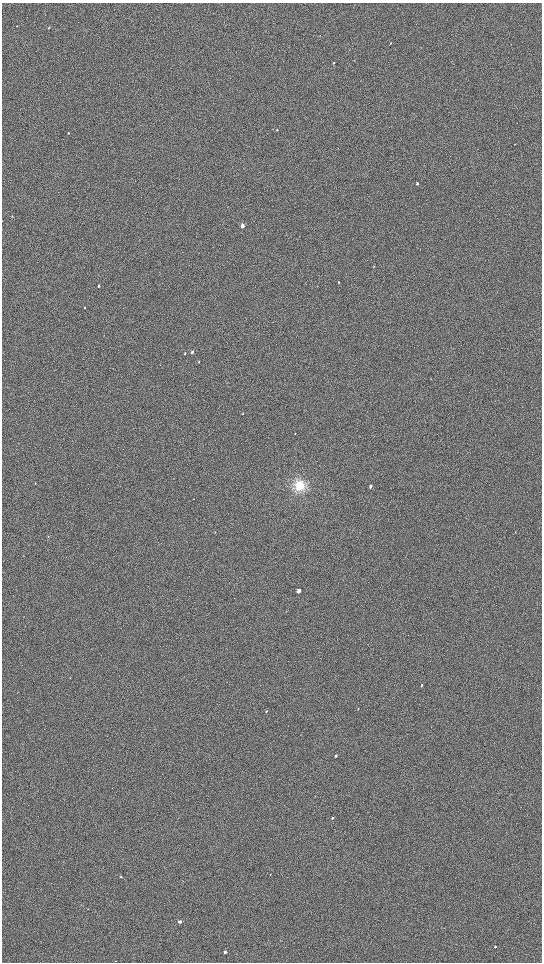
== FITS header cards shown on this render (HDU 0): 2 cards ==
NAXIS1  =                 1080 / length of data axis 1
NAXIS2  =                 1920 / length of data axis 2

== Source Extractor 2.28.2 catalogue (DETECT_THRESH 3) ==
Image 1080 x 1920 px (HDU 0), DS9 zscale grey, zoomed out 1/2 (1 PNG px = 2 x 2 image px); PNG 544 x 964 px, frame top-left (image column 1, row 1919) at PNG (2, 3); no overlay
Background 899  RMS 120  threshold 366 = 3 sigma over >= 5 px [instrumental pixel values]
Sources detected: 29; all 29 listed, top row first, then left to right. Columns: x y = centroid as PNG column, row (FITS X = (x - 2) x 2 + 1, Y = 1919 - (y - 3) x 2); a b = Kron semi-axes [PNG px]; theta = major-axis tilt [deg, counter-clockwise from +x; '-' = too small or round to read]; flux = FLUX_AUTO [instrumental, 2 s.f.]
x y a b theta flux
17 26 2 2 - 10000
49 27 3 3 - 19000
334 63 3 2 - 15000
277 130 3 2 - 15000
68 133 3 2 - 12000
417 183 3 2 - 28000
12 216 3 2 - 8500
242 226 3 3 - 180000
339 282 3 2 - 11000
99 286 3 2 - 33000
85 308 3 2 - 11000
192 352 4 3 - 31000
185 353 3 2 - 17000
243 413 3 2 - 8900
35 483 2 2 - 8100
299 485 12 11 - 430000
371 486 3 2 - 44000
48 536 2 2 - 7200
299 591 3 3 - 170000
422 685 3 2 - 20000
358 709 2 2 - 9300
266 711 3 2 - 19000
336 756 3 2 - 51000
332 818 3 2 - 41000
270 874 2 2 - 7600
121 877 2 2 - 20000
180 922 2 2 - 100000
495 947 2 2 - 41000
225 952 2 2 - 64000